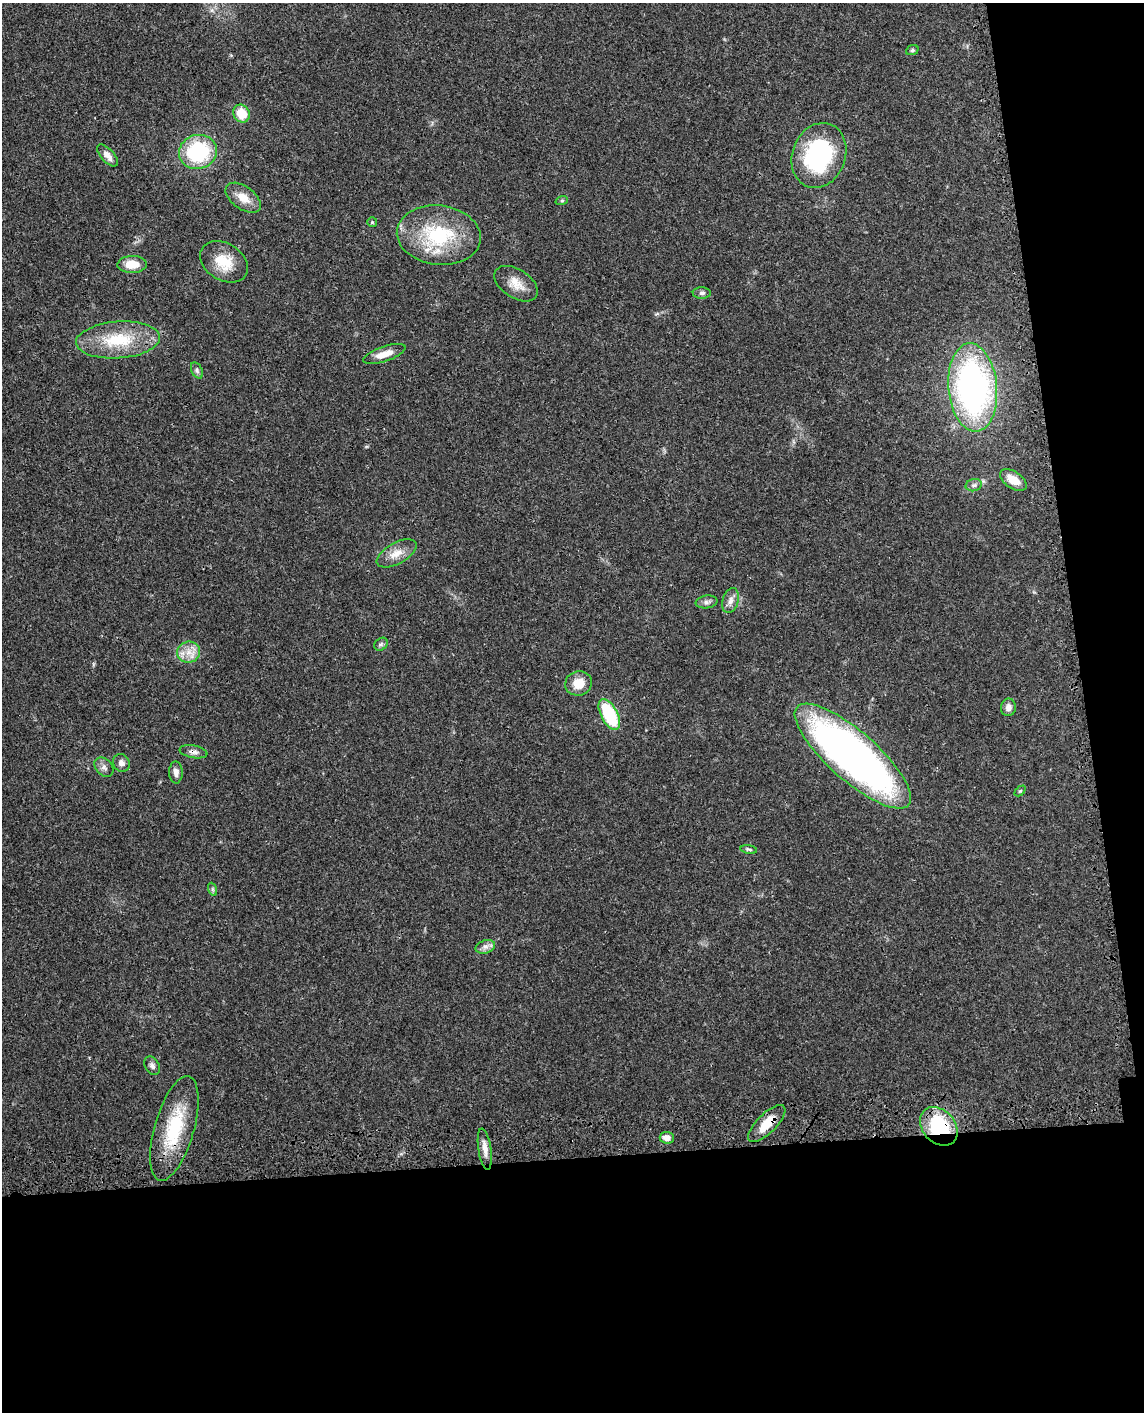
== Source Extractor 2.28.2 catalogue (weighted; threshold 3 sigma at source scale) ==
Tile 12 of 4 x 3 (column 4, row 3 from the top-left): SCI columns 3510-4651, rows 208-1617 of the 4736 x 4749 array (HDU 1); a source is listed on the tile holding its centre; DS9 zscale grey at full resolution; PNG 1146 x 1414 px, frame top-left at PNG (2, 3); each listed source drawn as its Kron ellipse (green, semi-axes under 4 px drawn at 4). Shown black and unused: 24% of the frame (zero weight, under 3 of 4 exposures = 8% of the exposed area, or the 3 px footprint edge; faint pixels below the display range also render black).
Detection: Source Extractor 2.28.2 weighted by HDU 2 'WHT'; one run over the whole footprint, this tile lists its part. Background 0.0214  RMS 0.0035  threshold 0.0155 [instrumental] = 3 sigma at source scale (4.5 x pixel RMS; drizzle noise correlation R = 1.50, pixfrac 1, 0.05/0.05 arcsec/px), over >= 5 px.
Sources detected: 42; all 42 listed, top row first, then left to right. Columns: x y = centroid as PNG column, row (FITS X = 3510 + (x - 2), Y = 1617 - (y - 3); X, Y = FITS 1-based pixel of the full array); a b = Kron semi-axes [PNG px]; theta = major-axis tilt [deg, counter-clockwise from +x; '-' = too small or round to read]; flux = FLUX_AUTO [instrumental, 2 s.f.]
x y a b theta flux
912 50 6 5 - 0.53
241 114 9 8 - 7.1
198 152 19 17 17 28
107 155 13 6 -48 2.3
819 155 33 26 70 42
243 198 20 11 -36 4.7
562 200 6 4 20 0.48
372 222 5 5 - 0.43
439 235 42 29 -7 27
224 262 26 18 -32 8.7
132 264 15 8 2 5.4
516 284 24 14 -33 5
702 293 9 6 0 0.88
118 340 42 18 4 17
384 354 22 7 19 4
197 370 8 5 -64 0.89
973 387 44 24 -85 110
1013 480 15 8 -34 4.6
974 485 8 6 14 1
396 553 22 10 29 4.3
730 600 13 8 73 2.1
707 602 11 6 8 1.3
381 644 7 6 - 0.8
189 652 11 10 - 3.7
578 683 13 12 - 5.7
1008 707 9 7 80 1.9
609 714 17 8 -63 21
193 752 14 6 -10 1.6
853 756 74 24 -41 190
121 763 9 8 - 1.5
104 767 11 8 -45 1.5
176 772 11 6 -88 1.8
1020 791 6 4 44 0.48
749 849 8 4 -8 0.65
212 889 7 4 -71 0.55
485 947 10 6 17 1.6
152 1066 10 7 -57 1.2
767 1124 24 9 45 7
939 1126 21 16 -48 26
174 1128 54 19 74 21
667 1138 7 6 - 2.1
485 1149 21 6 -81 2.7
Overlapping masked pixels (flux is a lower limit): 6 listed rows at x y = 609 714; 193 752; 853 756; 767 1124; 939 1126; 174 1128